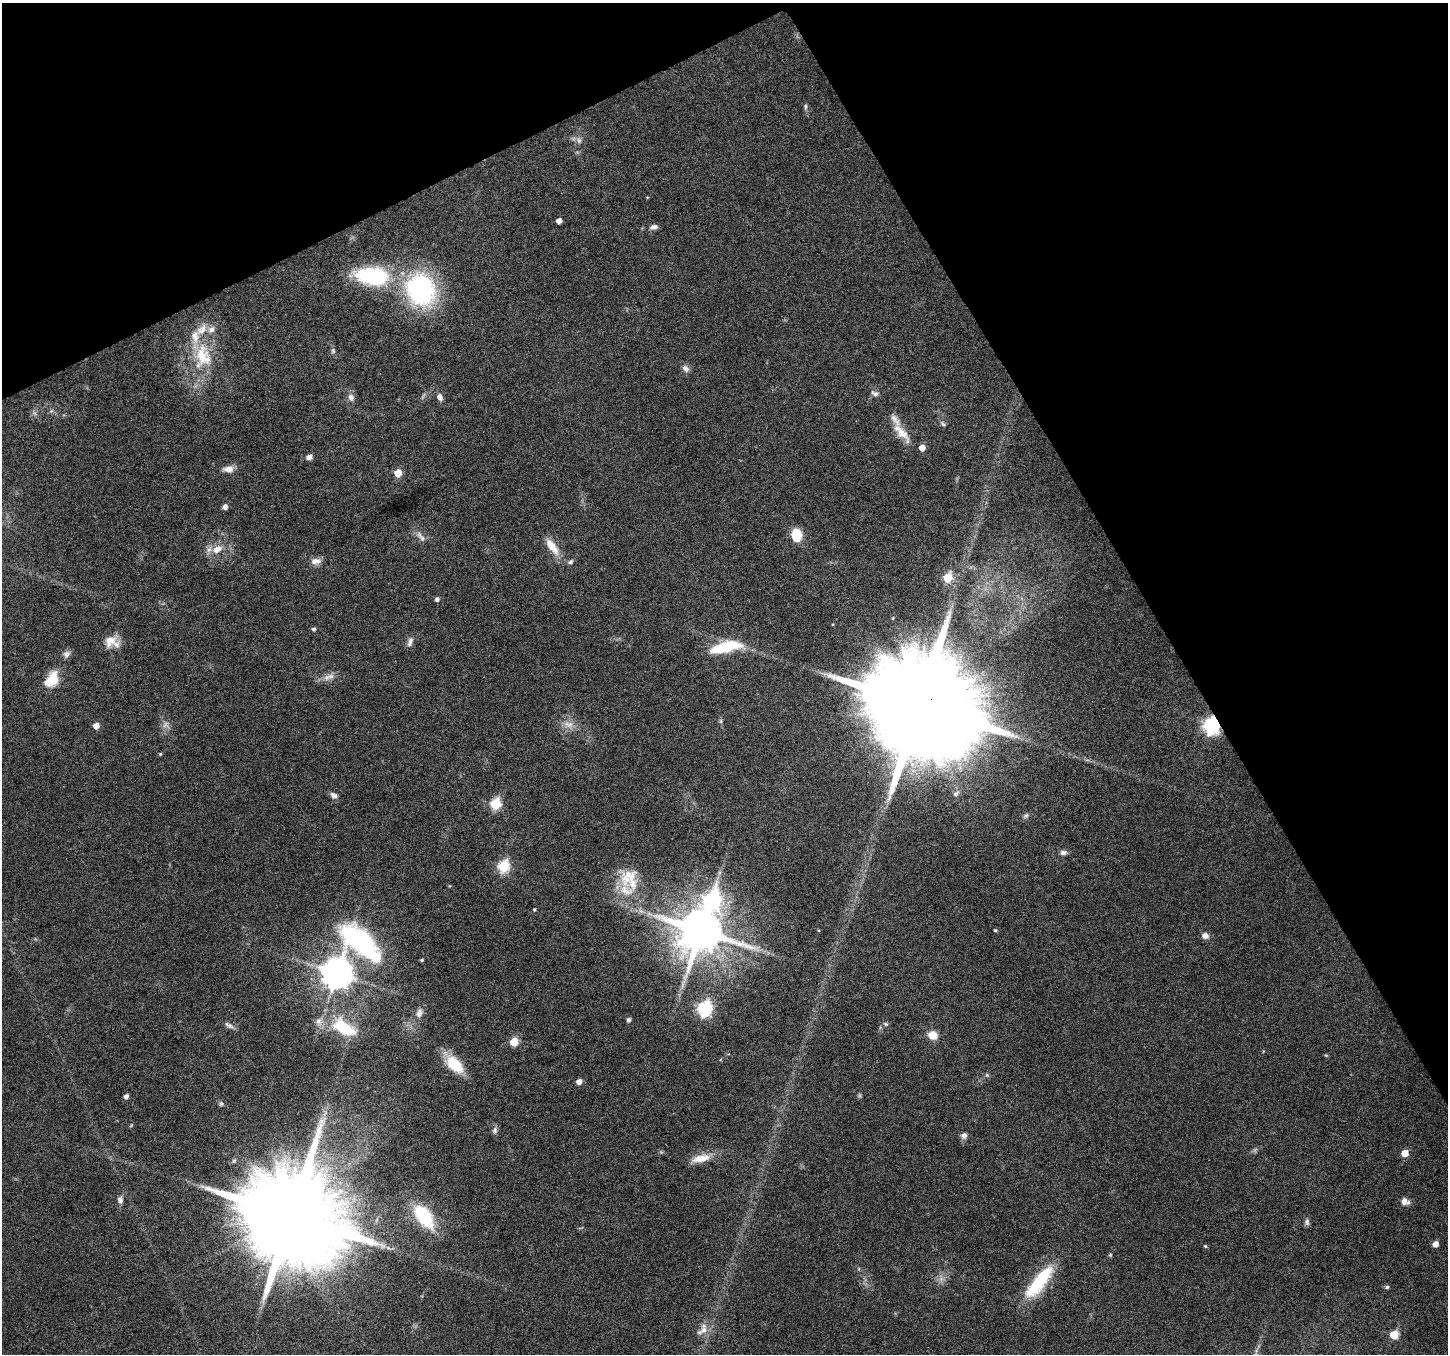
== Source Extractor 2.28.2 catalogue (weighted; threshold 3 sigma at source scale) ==
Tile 3 of 4 x 4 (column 3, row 1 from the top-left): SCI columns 2893-4338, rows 4160-5511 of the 5788 x 5675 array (HDU 1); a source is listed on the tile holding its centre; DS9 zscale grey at full resolution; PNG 1450 x 1356 px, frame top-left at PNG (2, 3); no overlay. Shown black and unused: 27% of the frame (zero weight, under 4 of 8 exposures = <1% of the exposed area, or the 3 px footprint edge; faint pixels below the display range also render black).
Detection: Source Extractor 2.28.2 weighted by HDU 2 'WHT'; one run over the whole footprint, this tile lists its part. Background 0.0485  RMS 0.0031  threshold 0.0125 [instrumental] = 3 sigma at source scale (4.09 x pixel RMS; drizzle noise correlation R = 1.36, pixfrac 0.8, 0.0396/0.0396 arcsec/px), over >= 5 px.
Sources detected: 102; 4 too faint to see at this stretch — not listed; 9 inside a brighter listed object's ellipse — not listed separately; the other 89 listed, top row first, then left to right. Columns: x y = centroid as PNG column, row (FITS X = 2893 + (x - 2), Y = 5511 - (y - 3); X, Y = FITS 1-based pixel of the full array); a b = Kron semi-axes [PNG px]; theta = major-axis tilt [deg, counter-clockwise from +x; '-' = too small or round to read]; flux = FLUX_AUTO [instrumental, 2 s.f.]
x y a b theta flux
805 107 9 4 89 0.58
579 140 9 6 -75 1.1
559 221 4 4 - 2
653 227 10 6 12 1.2
372 276 31 16 -5 31
420 290 23 20 -66 55
333 351 7 6 - 0.61
203 356 38 26 -89 16
685 368 11 8 -44 1.3
875 393 11 6 -30 0.95
351 397 10 8 -65 1.5
440 397 8 6 -62 1.4
943 424 10 4 -45 0.61
901 432 30 11 -48 4.8
309 457 8 7 - 1
229 469 13 8 4 2.1
398 473 5 5 - 7.4
225 507 5 4 - 1.5
796 535 11 9 -85 7.9
422 538 11 8 -39 1.5
552 546 25 9 -53 4.7
217 549 14 9 25 3.5
316 561 14 8 3 1.9
570 562 7 6 - 0.71
947 578 6 5 - 15
437 599 5 5 - 0.93
833 624 4 3 - 0.22
314 629 5 5 - 0.58
110 641 19 15 26 4.1
410 642 13 6 72 1.3
726 647 32 10 13 15
66 654 11 8 37 1.2
329 677 18 8 17 2.2
52 679 22 14 62 6.3
920 705 30 25 16 11000
721 721 7 4 89 0.48
568 724 16 10 -17 2.8
1212 725 7 6 - 93
96 726 5 5 - 2.3
160 754 4 3 - 0.3
956 793 10 7 40 1.1
334 795 9 6 -43 1.3
495 804 6 5 - 24
1026 816 8 6 28 0.77
1063 852 9 6 0 1.1
503 866 6 5 - 29
628 877 30 23 20 8.8
712 900 11 8 69 77
534 909 4 3 - 0.31
649 914 10 5 -21 1.3
995 930 4 3 - 0.31
701 931 13 12 - 1500
1205 936 8 7 - 1.6
361 942 60 28 -42 42
422 960 4 3 - 0.38
337 973 9 9 - 560
705 1008 7 6 - 56
419 1013 14 9 77 1.7
629 1020 5 5 - 0.8
886 1024 7 5 -36 0.53
230 1026 10 6 -31 1.1
343 1027 37 18 -29 14
932 1035 8 7 - 4.9
514 1042 5 5 - 10
455 1064 26 13 -44 8.7
987 1075 5 5 - 0.46
579 1082 5 4 - 1.9
126 1096 4 4 - 1.3
221 1103 7 5 90 0.55
325 1113 11 4 55 1.1
131 1125 6 3 71 0.3
495 1130 10 7 73 0.9
964 1135 8 7 - 1.2
1405 1153 5 5 - 6
701 1158 26 10 13 4.6
120 1200 10 7 -78 1.1
1405 1201 11 8 -27 1.8
291 1216 27 24 10 7900
423 1216 26 13 -54 20
1307 1222 9 6 89 0.87
1435 1244 5 5 - 2.5
1205 1246 5 4 - 0.39
388 1248 7 4 -19 0.68
1110 1255 5 4 - 0.34
941 1279 7 7 - 1.2
1039 1282 49 15 51 17
1387 1287 6 5 - 0.48
704 1329 18 10 78 3
1394 1335 5 5 - 12
Overlapping masked pixels (flux is a lower limit): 2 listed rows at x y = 920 705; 1212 725